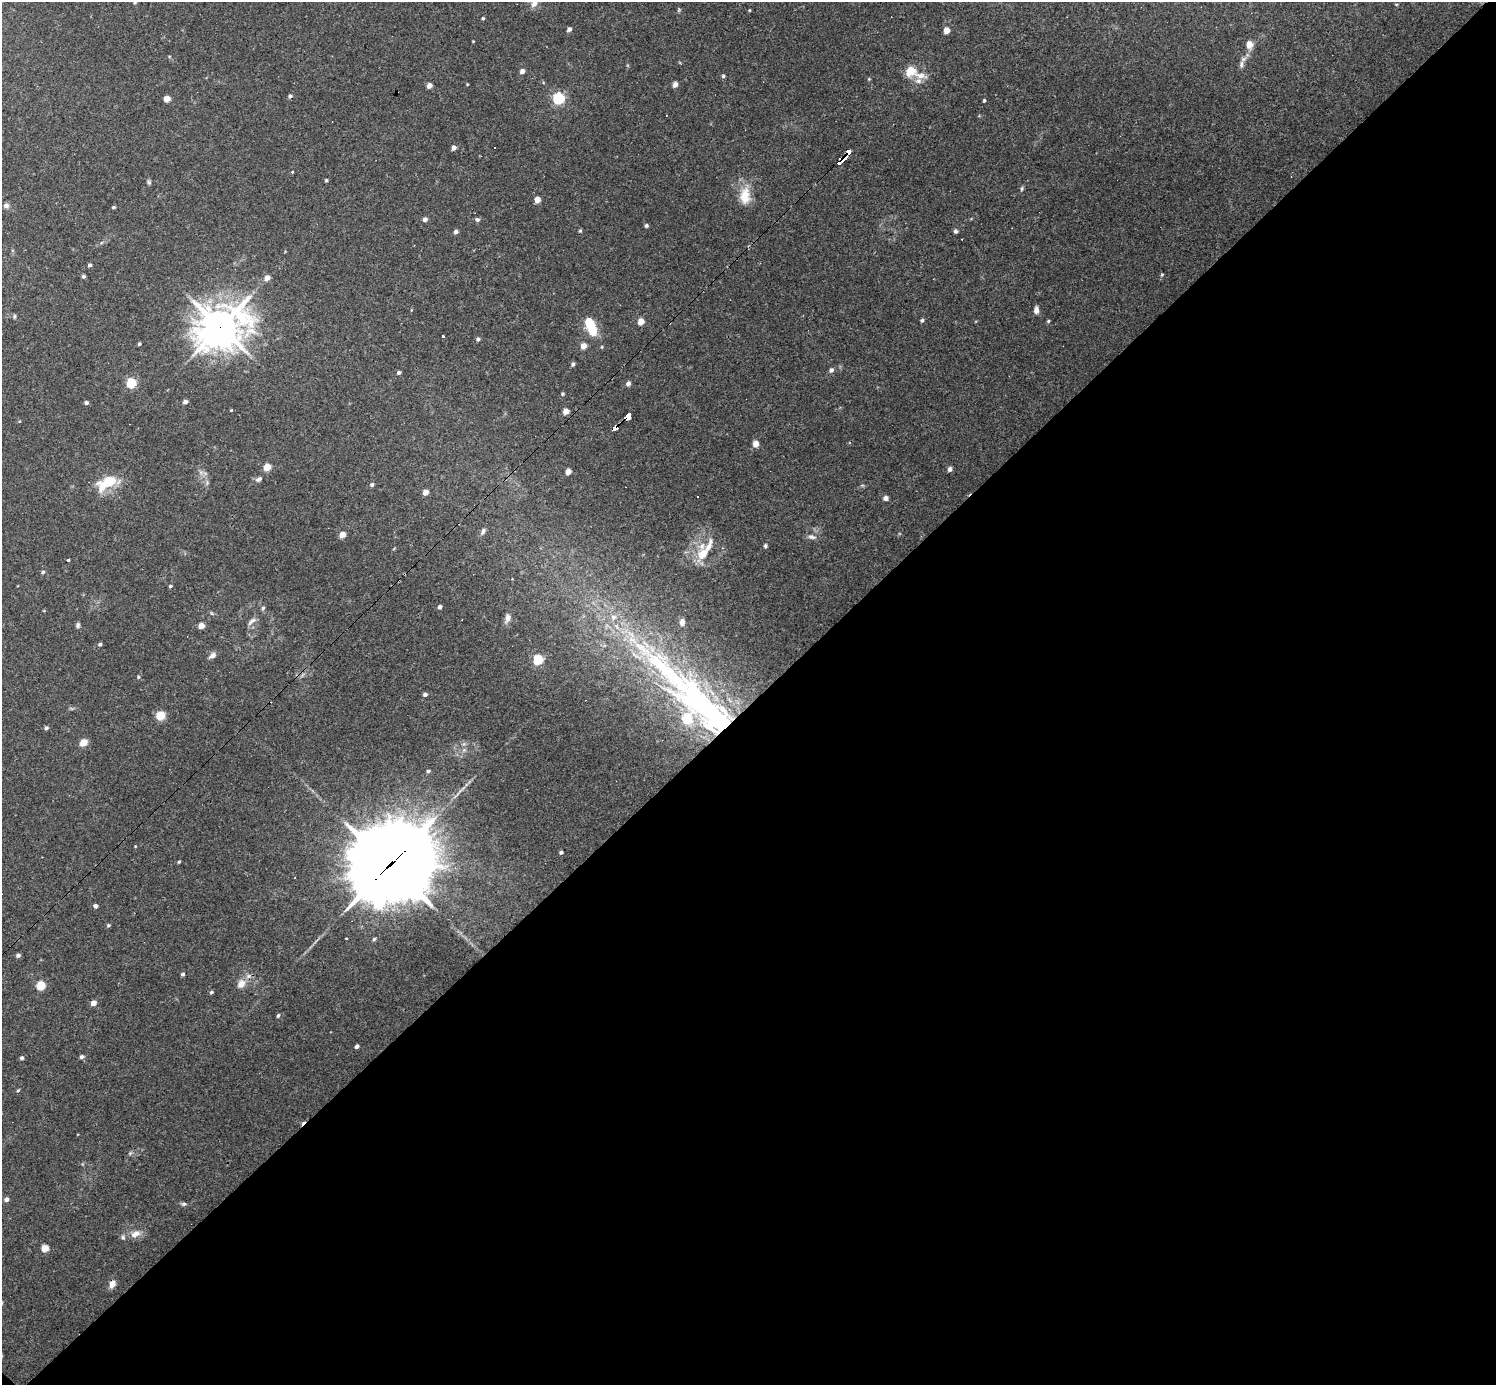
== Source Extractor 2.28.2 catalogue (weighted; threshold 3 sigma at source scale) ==
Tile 12 of 4 x 4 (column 4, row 3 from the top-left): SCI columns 4481-5974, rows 1676-3058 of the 5974 x 5974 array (HDU 1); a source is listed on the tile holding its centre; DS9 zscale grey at full resolution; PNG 1498 x 1387 px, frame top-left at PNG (2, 2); no overlay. Shown black and unused: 49% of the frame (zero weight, under 3 of 4 exposures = <1% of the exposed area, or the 3 px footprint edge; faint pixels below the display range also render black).
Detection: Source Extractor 2.28.2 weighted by HDU 2 'WHT'; one run over the whole footprint, this tile lists its part. Background 0.0462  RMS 0.0027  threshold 0.012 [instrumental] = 3 sigma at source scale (4.5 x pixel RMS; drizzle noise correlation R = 1.50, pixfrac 1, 0.05/0.05 arcsec/px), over >= 5 px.
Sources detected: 142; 1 inside a brighter object's white glare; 5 cosmic-ray / hot-pixel residue — not listed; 7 inside a brighter listed object's ellipse — not listed separately; the other 129 listed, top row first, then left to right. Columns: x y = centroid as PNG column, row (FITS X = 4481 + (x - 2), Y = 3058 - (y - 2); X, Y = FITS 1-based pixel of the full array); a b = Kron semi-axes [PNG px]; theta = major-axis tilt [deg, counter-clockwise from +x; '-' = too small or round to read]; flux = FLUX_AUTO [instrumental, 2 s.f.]
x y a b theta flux
135 2 5 4 - 0.42
534 3 11 8 57 1.8
679 10 6 4 49 0.34
749 10 4 3 - 0.21
483 18 4 3 - 0.4
569 29 5 4 - 0.84
947 30 5 4 - 3.4
473 41 3 2 - 0.19
1249 44 6 6 - 3.2
1241 64 12 6 82 1
522 71 5 4 - 1.2
910 71 15 13 10 4.1
723 76 4 4 - 0.43
869 79 4 4 - 0.23
467 84 4 3 - 0.21
675 84 6 5 - 1.2
429 85 5 5 - 1.4
558 98 6 5 - 39
167 99 5 4 - 3.5
984 100 4 3 - 0.31
494 147 3 3 - 1.8
454 148 5 4 - 1
848 152 4 3 - 86
839 162 7 3 37 40
292 172 4 3 - 0.23
326 180 4 3 - 0.37
149 182 6 5 - 0.47
1022 189 7 4 72 0.41
745 196 23 14 89 5.3
537 200 5 5 - 2
6 205 7 6 - 0.87
113 207 4 3 - 0.33
425 219 5 5 - 0.87
477 219 6 5 - 0.57
646 225 5 4 - 0.46
580 231 5 4 - 0.35
955 231 5 4 - 0.65
456 232 5 5 - 0.74
90 265 4 4 - 0.53
1162 275 5 4 - 0.33
83 276 5 4 - 0.5
267 278 6 5 - 1.6
1036 310 8 5 85 1.2
14 316 7 3 -90 0.36
922 320 5 4 - 0.44
641 321 5 4 - 3.4
1048 321 5 4 - 0.33
590 323 9 7 -71 7.5
220 327 18 14 27 650
443 336 3 3 - 6.3
478 339 5 4 - 0.55
139 344 4 3 - 0.36
583 346 6 5 - 1.7
573 364 5 4 - 0.58
831 370 6 5 - 0.81
399 372 5 4 - 0.53
131 383 5 5 - 19
628 383 5 5 - 0.88
563 394 4 4 - 0.36
86 402 5 4 - 0.62
185 402 6 4 18 0.72
231 410 3 3 - 0.2
566 411 5 4 - 2.5
628 416 6 4 47 52
614 429 5 3 - 83
755 443 5 5 - 2.6
267 467 6 5 - 3.1
950 469 5 4 - 0.9
568 471 5 4 - 1.6
259 479 9 6 31 0.9
107 482 28 13 32 8.3
207 483 9 3 -85 0.58
372 485 5 5 - 0.52
862 485 6 4 -18 0.31
425 492 5 4 - 1.9
697 496 2 2 - 0.28
885 498 6 6 - 0.81
483 531 9 6 66 0.83
342 534 5 4 - 2.3
812 537 12 7 -13 1
765 546 5 4 - 0.46
703 554 22 13 50 5.5
69 559 3 3 - 3.1
43 572 5 4 - 0.45
170 586 4 4 - 0.34
440 607 4 4 - 0.79
263 608 5 5 - 0.5
211 613 6 3 -70 0.31
613 617 9 8 - 1.5
508 618 12 7 78 1.4
252 621 15 6 39 1.1
682 622 8 6 87 1.1
78 625 7 5 89 0.62
201 626 5 5 - 2.4
100 644 4 4 - 0.48
212 655 10 6 37 1.1
538 660 5 5 - 20
138 677 5 4 - 0.33
425 694 5 4 - 0.7
710 712 110 33 -42 100
160 715 7 7 - 4.4
46 728 5 4 - 0.54
83 742 6 5 - 3.2
464 750 5 5 - 0.55
428 771 5 4 - 0.38
135 846 4 3 - 0.19
561 852 4 3 - 0.46
179 862 4 3 - 0.3
390 865 35 27 37 3200
95 906 4 4 - 0.85
108 925 5 4 - 0.39
374 939 5 4 - 0.43
18 955 5 4 - 0.67
183 974 4 4 - 0.56
241 984 9 7 60 2.6
41 985 6 5 - 8.1
211 992 5 4 - 0.45
93 1003 5 4 - 1.9
278 1015 5 4 - 0.47
357 1046 4 4 - 0.7
82 1057 5 5 - 0.64
22 1058 4 4 - 0.64
18 1090 5 4 - 0.31
130 1153 6 4 45 0.41
6 1199 5 5 - 0.88
184 1204 8 5 0 0.55
135 1234 14 9 26 2.2
45 1248 5 5 - 4.5
112 1284 9 6 64 1.8
Overlapping masked pixels (flux is a lower limit): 8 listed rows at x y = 848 152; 839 162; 220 327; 628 416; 614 429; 710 712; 390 865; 241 984
Isophote crosses this tile's border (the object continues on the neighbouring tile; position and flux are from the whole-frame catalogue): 2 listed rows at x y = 135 2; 534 3